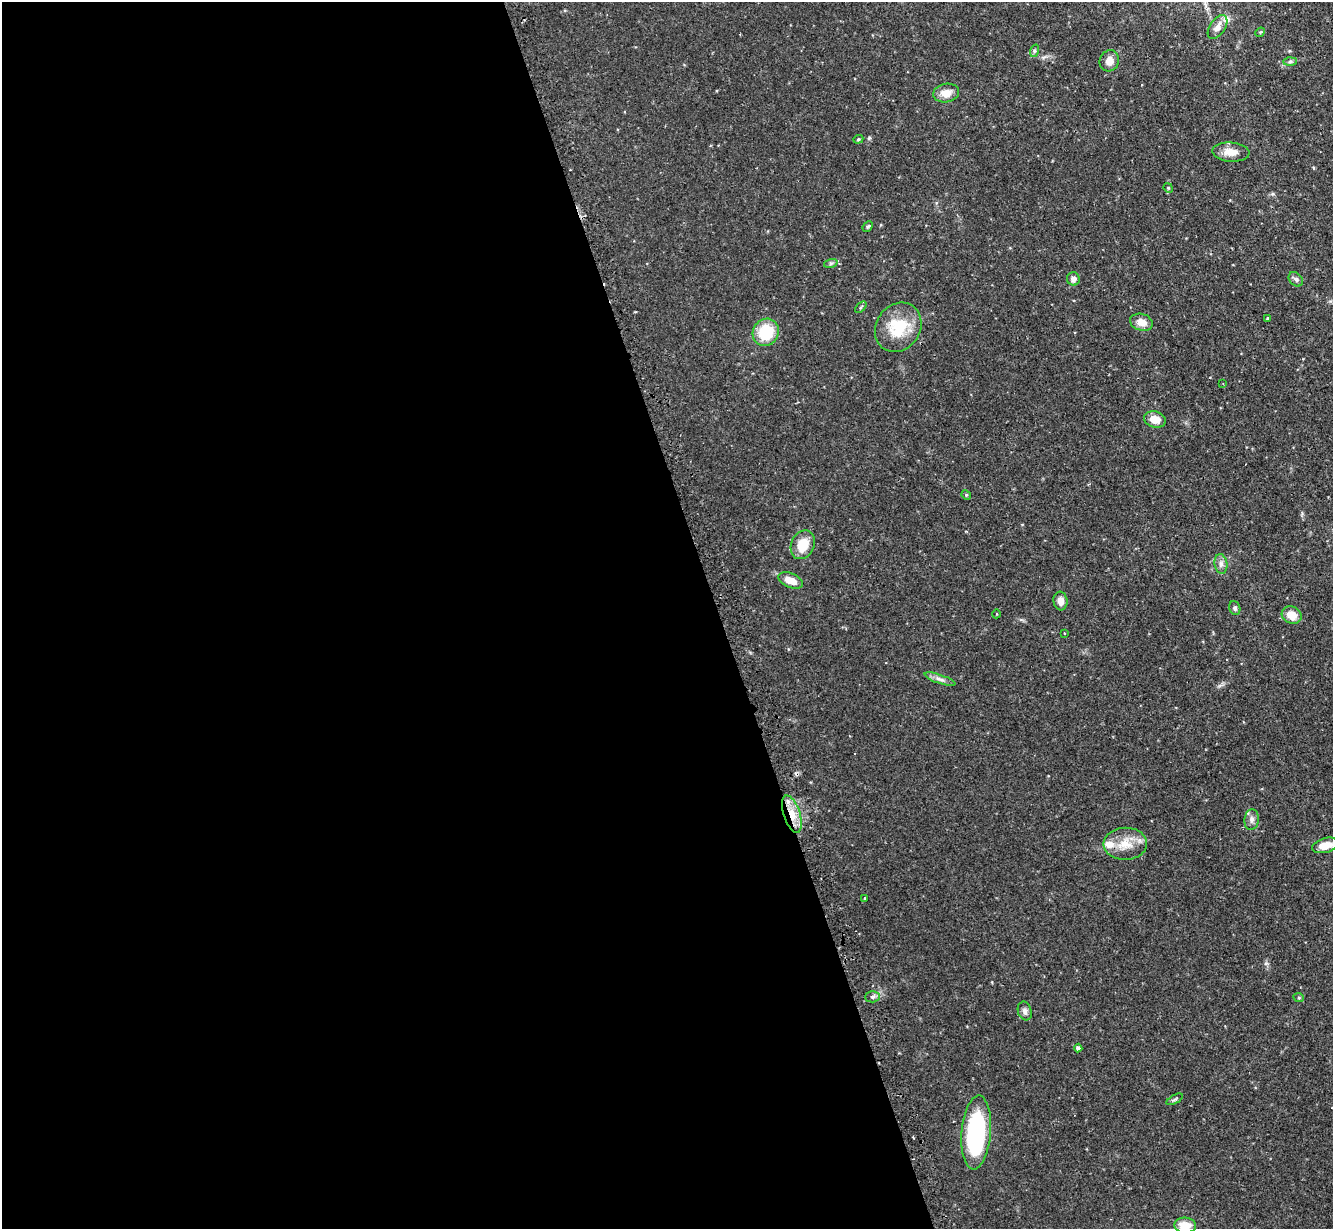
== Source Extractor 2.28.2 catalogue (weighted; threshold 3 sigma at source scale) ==
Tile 9 of 4 x 4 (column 1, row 3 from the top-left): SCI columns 38-1368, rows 1400-2626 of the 5400 x 5380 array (HDU 1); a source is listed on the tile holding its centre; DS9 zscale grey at full resolution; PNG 1335 x 1231 px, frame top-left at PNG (2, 2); each listed source drawn as its Kron ellipse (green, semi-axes under 4 px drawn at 4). Shown black and unused: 54% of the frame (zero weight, under 2 of 3 exposures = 4% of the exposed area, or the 3 px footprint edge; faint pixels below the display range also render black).
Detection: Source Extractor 2.28.2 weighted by HDU 2 'WHT'; one run over the whole footprint, this tile lists its part. Background 0.0818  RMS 0.0055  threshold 0.025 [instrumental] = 3 sigma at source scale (4.5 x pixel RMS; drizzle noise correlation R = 1.50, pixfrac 1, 0.05/0.05 arcsec/px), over >= 5 px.
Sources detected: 44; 2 inside a brighter listed object's ellipse — not listed separately; the other 42 listed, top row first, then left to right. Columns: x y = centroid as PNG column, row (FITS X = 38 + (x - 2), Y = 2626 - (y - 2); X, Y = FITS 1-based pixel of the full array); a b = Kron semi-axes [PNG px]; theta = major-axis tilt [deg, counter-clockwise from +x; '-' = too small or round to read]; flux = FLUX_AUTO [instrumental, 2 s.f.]
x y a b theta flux
1217 27 13 7 56 3.6
1260 32 5 4 - 0.65
1034 51 6 4 72 0.91
1109 61 11 9 67 4.4
1290 62 6 4 2 1.1
946 93 13 9 11 5.9
858 139 5 4 - 0.72
1231 152 18 9 -4 6.3
1168 188 5 4 - 0.63
868 227 6 4 48 0.78
831 263 7 4 18 1
1073 279 6 6 - 2.3
1296 279 8 6 -45 1.5
861 307 7 3 44 0.61
1267 318 3 3 - 0.57
1141 322 12 8 -17 5
898 327 26 22 56 22
766 332 14 13 - 19
1223 384 3 2 - 0.47
1155 419 11 8 -15 6.3
966 495 5 4 - 0.63
803 545 15 11 64 11
1221 564 10 6 -80 2.1
790 580 13 7 -22 6.4
1060 601 9 7 -83 3.9
1235 608 7 5 -72 1.2
996 614 4 3 - 0.38
1292 615 10 8 -27 7.1
1064 633 3 3 - 0.81
940 679 16 4 -19 2.3
792 814 19 8 -72 8.5
1252 820 10 7 84 2.4
1125 844 22 16 1 11
1325 845 14 7 15 7.3
865 898 2 2 - 0.36
872 997 7 5 1 1.4
1299 998 5 3 - 0.61
1025 1011 9 7 -73 1.9
1078 1048 4 4 - 1.9
1175 1099 9 4 30 0.98
976 1132 37 14 85 66
1185 1225 11 8 -5 8.8
Overlapping masked pixels (flux is a lower limit): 1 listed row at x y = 792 814
Isophote crosses this tile's border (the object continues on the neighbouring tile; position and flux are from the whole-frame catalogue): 1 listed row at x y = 1185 1225